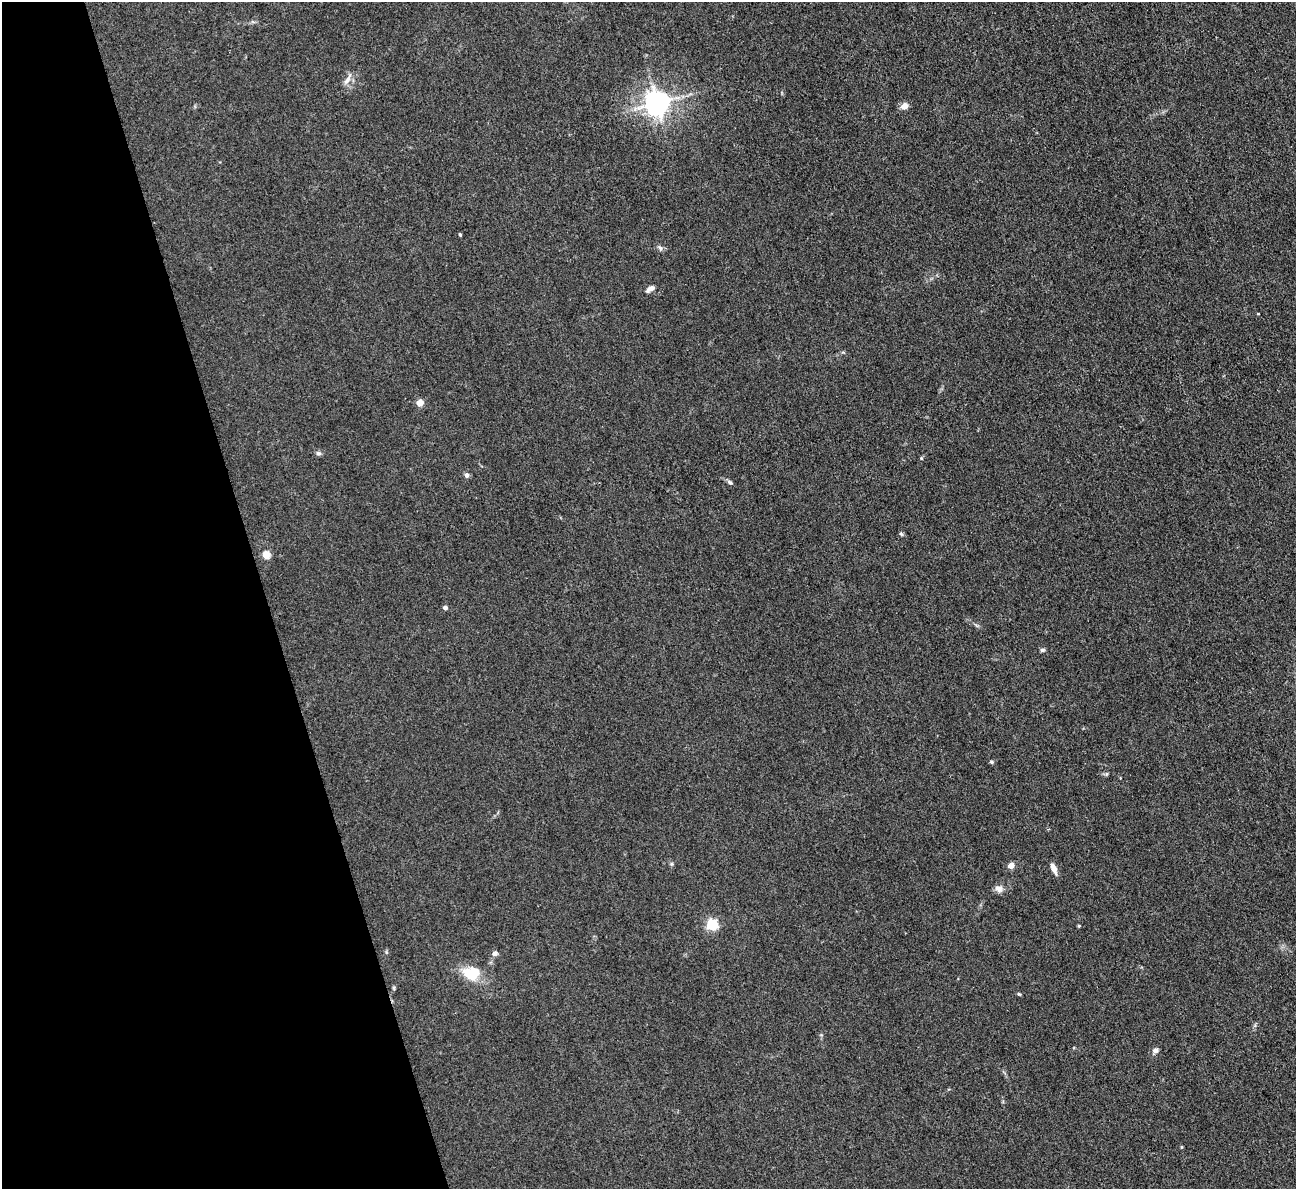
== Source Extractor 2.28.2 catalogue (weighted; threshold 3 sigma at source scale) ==
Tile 5 of 4 x 4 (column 1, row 2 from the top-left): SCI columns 1-1294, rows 2641-3827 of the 5174 x 5158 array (HDU 1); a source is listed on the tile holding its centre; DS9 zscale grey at full resolution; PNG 1298 x 1191 px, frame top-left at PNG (2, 2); no overlay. Shown black and unused: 20% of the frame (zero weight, under 3 of 4 exposures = <1% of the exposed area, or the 3 px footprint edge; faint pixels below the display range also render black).
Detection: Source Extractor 2.28.2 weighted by HDU 2 'WHT'; one run over the whole footprint, this tile lists its part. Background 0.0504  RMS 0.0051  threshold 0.0229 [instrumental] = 3 sigma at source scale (4.5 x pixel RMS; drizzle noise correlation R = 1.50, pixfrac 1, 0.05/0.05 arcsec/px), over >= 5 px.
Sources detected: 28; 1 inside a brighter object's white glare — not listed; the other 27 listed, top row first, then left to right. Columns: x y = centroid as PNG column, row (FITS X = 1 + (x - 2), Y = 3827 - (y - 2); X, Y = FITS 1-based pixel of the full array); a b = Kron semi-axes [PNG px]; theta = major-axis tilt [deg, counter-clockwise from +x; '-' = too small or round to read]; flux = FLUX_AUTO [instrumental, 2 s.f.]
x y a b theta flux
348 79 19 5 60 2.6
657 103 8 7 - 520
904 106 8 6 37 3.7
660 248 8 6 -75 1.1
650 289 11 5 33 2.1
420 403 4 4 - 8.7
318 453 7 5 -27 1.1
921 458 5 3 - 0.44
467 475 6 5 - 1.5
730 482 8 5 -36 1.1
901 534 6 5 - 0.74
266 555 5 5 - 16
445 608 4 4 - 2.2
1042 650 6 5 - 0.94
992 762 6 5 - 0.77
1106 774 6 4 71 0.63
1011 865 4 4 - 6.9
1054 868 12 5 -67 3.5
999 889 11 9 3 2.7
712 925 5 5 - 57
1079 926 4 3 - 0.45
386 952 6 4 -72 0.57
495 953 7 6 - 1.7
470 973 24 13 -44 12
394 988 5 4 - 0.68
1019 994 6 3 -43 0.56
1155 1050 8 6 9 1.9